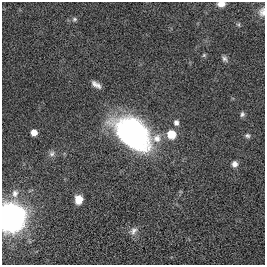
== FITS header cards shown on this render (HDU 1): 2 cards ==
NAXIS1  =                  263
NAXIS2  =                  263

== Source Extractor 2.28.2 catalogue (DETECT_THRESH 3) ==
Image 263 x 263 px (HDU 1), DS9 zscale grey, 1 PNG px = 1 image px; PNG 267 x 267 px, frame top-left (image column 1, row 263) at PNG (2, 2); no overlay
Background 0.00321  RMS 0.029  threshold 0.0864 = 3 sigma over >= 5 px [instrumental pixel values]
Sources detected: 18; all 18 listed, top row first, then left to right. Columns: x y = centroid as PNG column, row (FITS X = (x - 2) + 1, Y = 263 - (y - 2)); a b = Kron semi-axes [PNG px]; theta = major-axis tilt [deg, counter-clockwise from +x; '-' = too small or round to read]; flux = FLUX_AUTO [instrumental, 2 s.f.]
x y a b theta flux
221 4 8 5 1 12
262 12 12 8 83 9.2
74 19 6 6 - 3.6
204 55 6 5 - 2.7
224 59 8 5 -48 5.6
96 84 10 4 -34 9.6
242 114 7 5 83 4.7
176 123 7 6 - 7.2
34 132 5 5 - 16
133 133 26 17 -43 830
171 134 7 7 - 43
247 136 7 6 - 4.4
52 154 8 7 - 6.3
234 164 7 6 - 10
15 193 11 9 81 11
78 200 7 6 - 28
10 218 9 9 - 4500
133 231 13 9 55 11
At the frame edge (FLAGS 8, measured only in part): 3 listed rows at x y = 221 4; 262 12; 10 218